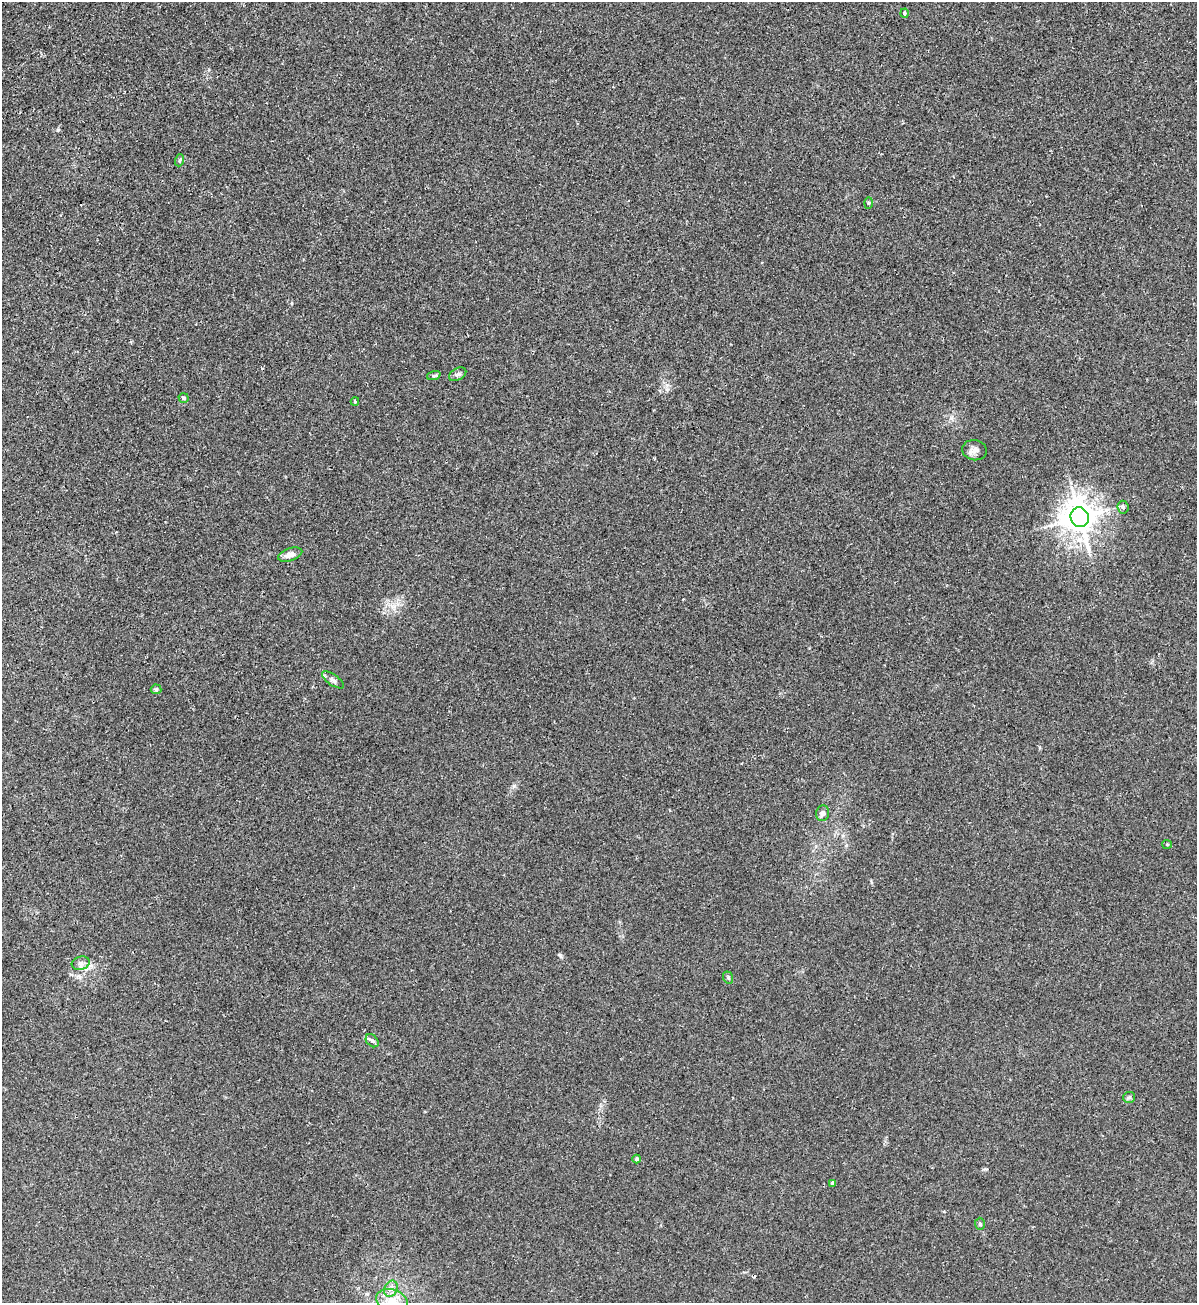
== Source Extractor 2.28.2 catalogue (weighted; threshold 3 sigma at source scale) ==
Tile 11 of 4 x 4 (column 3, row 3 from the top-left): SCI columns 2690-3884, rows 1312-2612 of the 5258 x 5228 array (HDU 1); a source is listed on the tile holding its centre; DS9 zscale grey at full resolution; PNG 1199 x 1305 px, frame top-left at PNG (2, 2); each listed source drawn as its Kron ellipse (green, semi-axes under 4 px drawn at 4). Shown black and unused: <1% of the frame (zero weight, under 2 of 3 exposures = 2% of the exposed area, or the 3 px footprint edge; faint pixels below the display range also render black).
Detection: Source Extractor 2.28.2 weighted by HDU 2 'WHT'; one run over the whole footprint, this tile lists its part. Background 0.0154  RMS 0.0063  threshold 0.0285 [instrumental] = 3 sigma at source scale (4.5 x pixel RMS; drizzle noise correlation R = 1.50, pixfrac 1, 0.05/0.05 arcsec/px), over >= 5 px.
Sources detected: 24; all 24 listed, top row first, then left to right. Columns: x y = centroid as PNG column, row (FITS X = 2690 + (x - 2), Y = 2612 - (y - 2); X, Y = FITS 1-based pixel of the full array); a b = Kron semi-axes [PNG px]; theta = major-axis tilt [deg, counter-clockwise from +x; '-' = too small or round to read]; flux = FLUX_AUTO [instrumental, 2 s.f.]
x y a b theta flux
905 13 4 4 - 1.6
180 160 6 3 71 0.77
869 203 6 4 88 0.76
458 374 9 6 28 1.7
434 375 7 4 19 0.98
183 398 5 5 - 1.2
355 402 4 4 - 0.65
974 450 12 10 -9 3.5
1123 507 6 5 - 1.4
1080 517 10 9 - 1100
290 555 12 6 18 4.1
333 680 13 5 -35 2.2
156 689 5 5 - 0.85
822 813 8 6 73 2.1
1167 844 5 4 - 0.71
81 963 9 6 15 2.2
728 978 6 4 -70 0.93
372 1041 7 5 -48 1.6
1129 1097 6 5 - 1.2
637 1159 4 4 - 1.5
833 1183 4 3 - 1.4
980 1224 6 5 - 1
391 1289 8 6 68 2.5
392 1301 16 11 -20 9.1
Isophote crosses this tile's border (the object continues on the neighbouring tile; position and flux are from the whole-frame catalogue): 1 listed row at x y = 392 1301
Unlisted compact peaks at least as high as the median listed source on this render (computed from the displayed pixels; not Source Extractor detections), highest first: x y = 514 786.